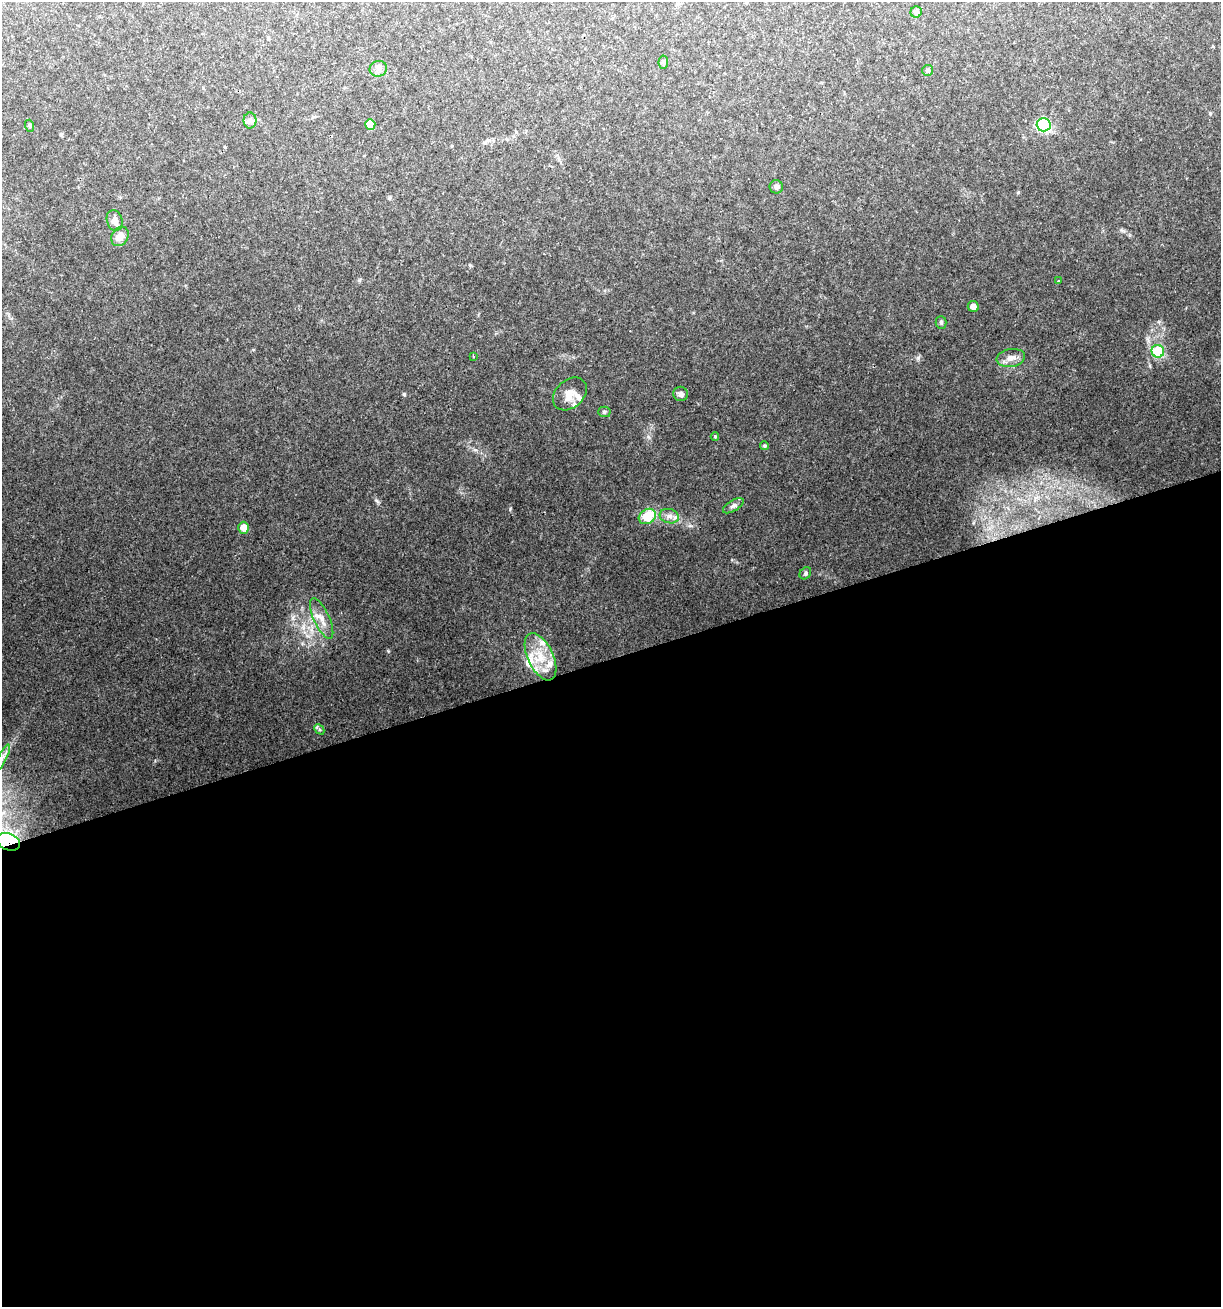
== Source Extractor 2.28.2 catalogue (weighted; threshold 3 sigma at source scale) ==
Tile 15 of 4 x 4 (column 3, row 4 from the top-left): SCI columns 2489-3707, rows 1-1305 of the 5026 x 5219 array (HDU 1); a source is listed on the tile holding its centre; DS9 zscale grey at full resolution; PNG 1223 x 1309 px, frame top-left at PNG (2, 2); each listed source drawn as its Kron ellipse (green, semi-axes under 4 px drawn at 4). Shown black and unused: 50% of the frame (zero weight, under 2 of 3 exposures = <1% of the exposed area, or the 3 px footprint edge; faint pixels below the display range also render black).
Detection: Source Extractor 2.28.2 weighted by HDU 2 'WHT'; one run over the whole footprint, this tile lists its part. Background 0.0877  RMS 0.0078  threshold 0.0349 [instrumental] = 3 sigma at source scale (4.5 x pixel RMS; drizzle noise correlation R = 1.50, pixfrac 1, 0.0396/0.0396 arcsec/px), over >= 5 px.
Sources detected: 37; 5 inside a brighter listed object's ellipse — not listed separately; the other 32 listed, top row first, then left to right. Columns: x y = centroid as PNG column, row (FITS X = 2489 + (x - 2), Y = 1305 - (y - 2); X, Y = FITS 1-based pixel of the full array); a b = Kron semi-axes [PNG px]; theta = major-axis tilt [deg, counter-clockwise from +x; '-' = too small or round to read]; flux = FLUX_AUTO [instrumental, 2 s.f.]
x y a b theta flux
916 12 6 5 - 2.8
663 62 7 5 85 1.3
378 69 9 8 - 3.1
927 70 5 5 - 1.6
250 120 8 6 90 2.5
370 124 5 5 - 11
1044 125 7 6 - 100
30 126 6 4 -72 1
776 187 7 6 - 2.1
115 221 10 7 -72 4.4
120 236 10 8 59 6.7
1058 281 3 3 - 2
973 307 6 5 - 4.2
941 322 6 5 - 1.4
1158 351 6 6 - 44
473 356 3 2 - 1.6
1011 358 14 9 10 5.7
570 394 19 14 42 9.3
680 394 7 7 - 2.7
604 412 6 5 - 1.3
715 436 4 4 - 0.74
765 446 4 4 - 1.2
733 506 12 5 31 2.4
647 516 9 7 29 23
669 516 10 7 -14 3.9
244 528 6 5 - 7.2
805 573 6 5 - 1.3
322 618 22 8 -65 7.6
541 657 25 12 -64 19
319 729 6 4 -47 1.3
2 758 15 2 63 2.5
8 842 12 8 -24 210
Overlapping masked pixels (flux is a lower limit): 1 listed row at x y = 8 842
Isophote crosses this tile's border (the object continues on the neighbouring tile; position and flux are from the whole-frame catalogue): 2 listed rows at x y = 2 758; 8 842
Unlisted compact peaks at least as high as the median listed source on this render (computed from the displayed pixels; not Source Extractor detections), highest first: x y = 510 509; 404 394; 377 501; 918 358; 388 651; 648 437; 475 450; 1148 341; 1018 192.